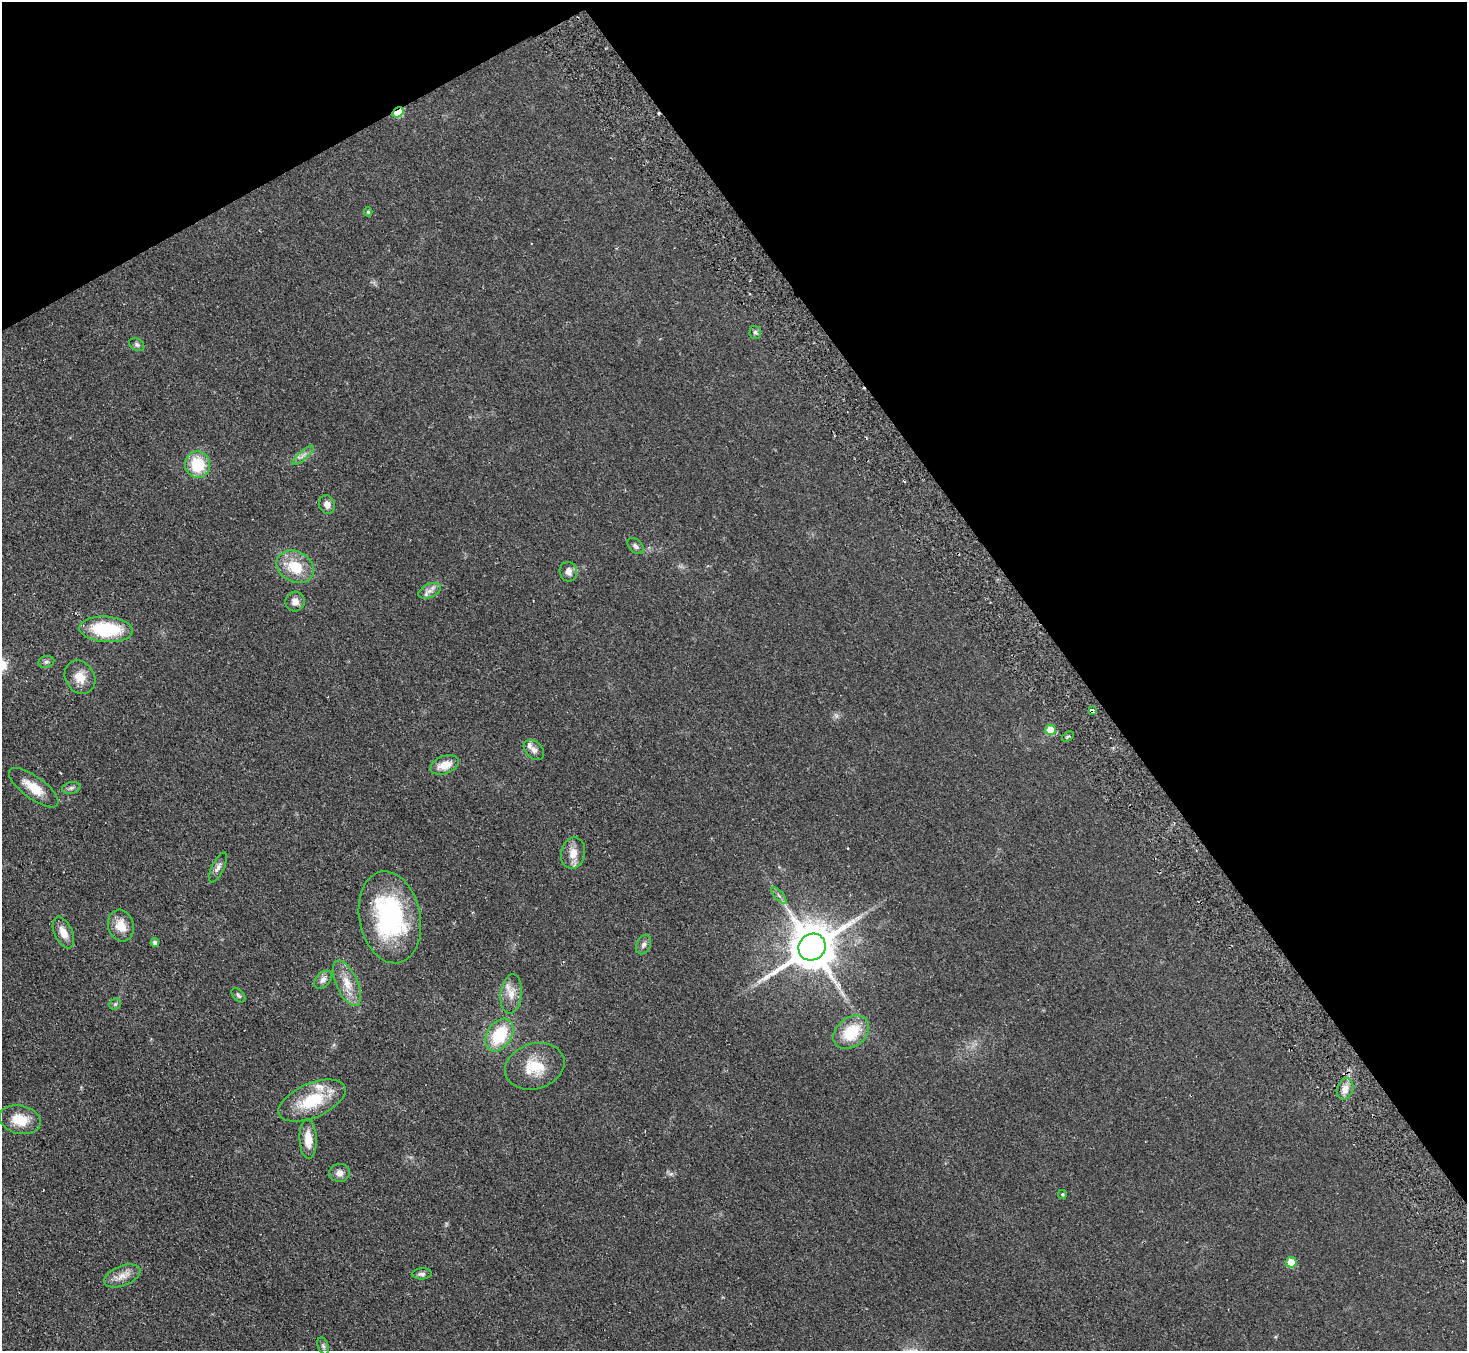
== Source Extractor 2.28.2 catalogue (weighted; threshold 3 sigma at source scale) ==
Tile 3 of 4 x 4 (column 3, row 1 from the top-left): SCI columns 2980-4444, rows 4240-5588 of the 5958 x 5920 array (HDU 1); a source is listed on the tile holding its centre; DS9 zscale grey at full resolution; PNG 1469 x 1353 px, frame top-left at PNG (2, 2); each listed source drawn as its Kron ellipse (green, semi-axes under 4 px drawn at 4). Shown black and unused: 32% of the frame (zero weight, under 2 of 3 exposures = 3% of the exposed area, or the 3 px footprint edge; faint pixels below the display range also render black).
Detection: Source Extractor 2.28.2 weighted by HDU 2 'WHT'; one run over the whole footprint, this tile lists its part. Background 0.106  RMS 0.013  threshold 0.0605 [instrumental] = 3 sigma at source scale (4.5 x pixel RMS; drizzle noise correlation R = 1.50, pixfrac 1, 0.05/0.05 arcsec/px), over >= 5 px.
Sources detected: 53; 1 cosmic-ray / hot-pixel residue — neither listed nor drawn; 3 inside a brighter listed object's ellipse — not listed separately; the other 49 listed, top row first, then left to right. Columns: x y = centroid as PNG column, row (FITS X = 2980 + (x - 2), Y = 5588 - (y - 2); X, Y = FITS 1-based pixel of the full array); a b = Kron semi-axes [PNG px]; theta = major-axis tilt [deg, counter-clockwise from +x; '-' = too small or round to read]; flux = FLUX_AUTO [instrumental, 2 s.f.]
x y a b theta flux
398 112 6 4 31 53
368 212 4 4 - 1.7
755 332 6 5 - 2.9
137 345 8 6 -32 3
303 455 14 4 41 5.2
198 465 13 12 - 48
327 504 9 8 - 8.2
636 546 9 6 -45 4
295 567 19 15 -27 39
568 572 10 8 -71 7.6
430 591 12 6 26 7.4
295 602 10 9 - 8.3
106 629 27 13 -4 79
46 662 8 6 15 3.2
80 677 17 14 -58 18
1092 710 4 3 - 23
1051 730 5 5 - 34
1068 736 6 3 34 2.6
534 750 12 8 -43 5.9
445 765 15 9 21 17
34 788 29 11 -36 27
71 788 9 6 10 3.6
573 853 16 12 79 15
218 867 16 6 64 6.3
779 896 10 3 -50 3.2
390 917 46 30 -79 180
121 926 16 13 -73 19
63 932 17 9 -65 15
155 942 4 4 - 4.9
644 944 10 6 64 4.7
812 947 14 13 - 5400
323 980 10 7 45 5.9
347 983 25 10 -67 21
511 994 20 10 83 15
238 995 8 5 -46 2.7
115 1004 6 5 - 2.2
851 1032 20 14 39 44
499 1035 18 12 58 58
535 1066 30 22 17 36
1345 1089 11 8 71 9.9
312 1100 36 17 23 57
20 1120 21 14 -13 28
308 1139 20 8 -87 21
340 1173 10 9 - 7.3
1063 1194 4 4 - 1.6
1291 1262 5 5 - 30
422 1274 10 5 4 3.8
122 1276 19 10 22 13
323 1346 9 5 -69 2.9
Overlapping masked pixels (flux is a lower limit): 2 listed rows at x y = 398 112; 1092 710